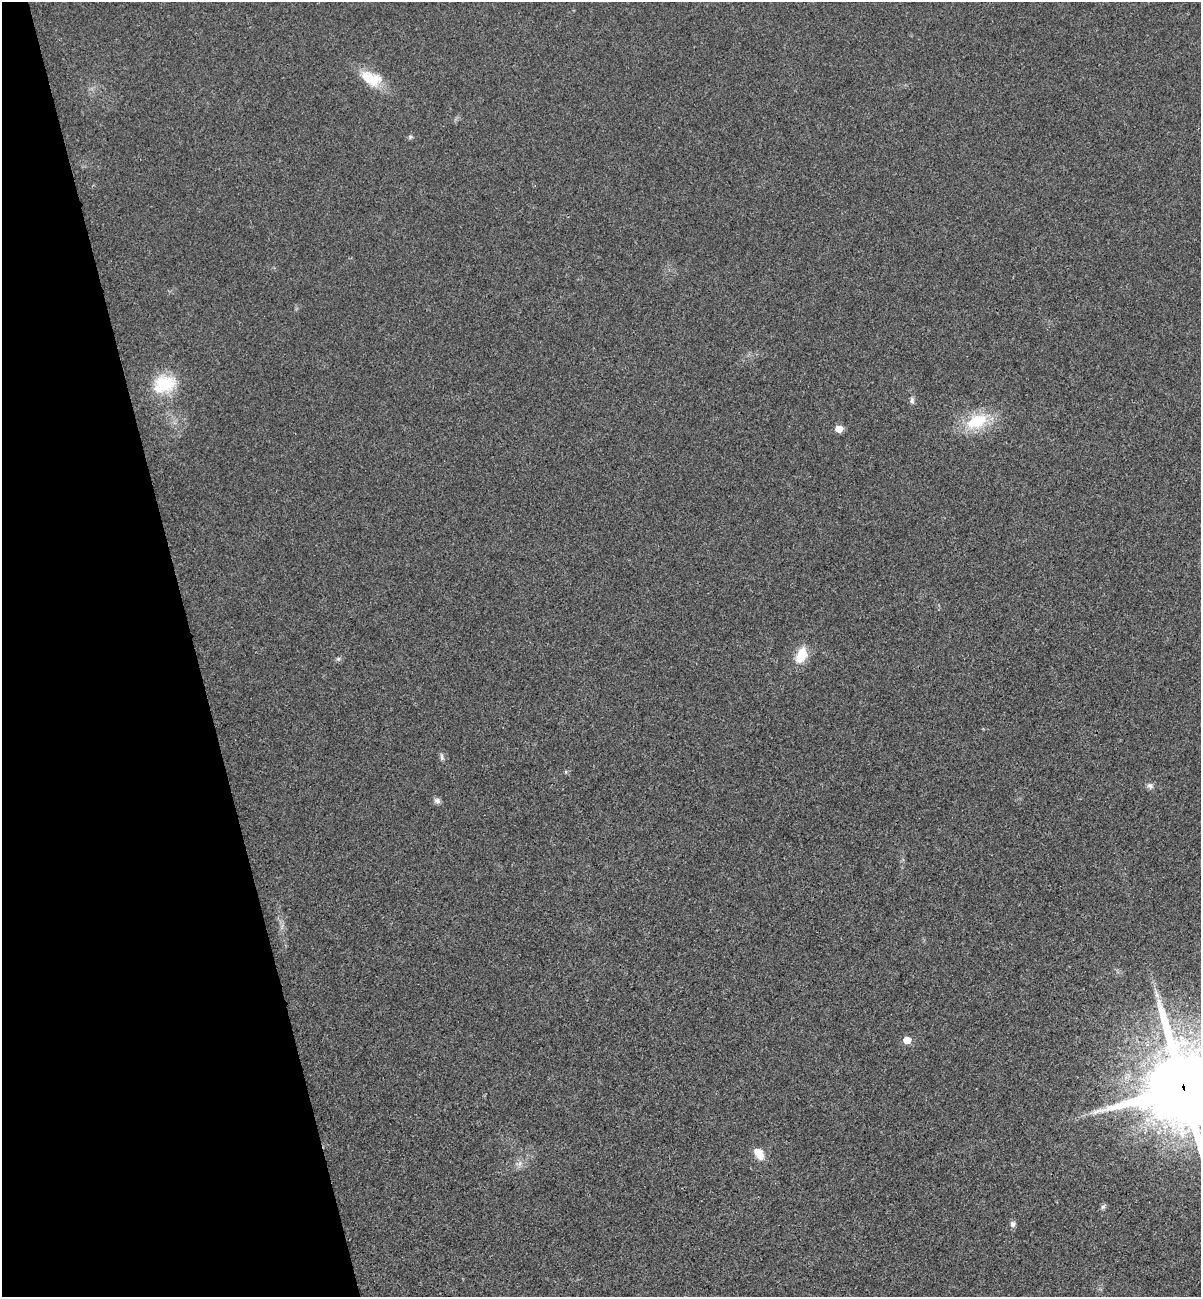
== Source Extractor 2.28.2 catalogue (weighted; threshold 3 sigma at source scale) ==
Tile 5 of 4 x 4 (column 1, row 2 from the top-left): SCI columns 166-1364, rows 2650-3944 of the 5253 x 5299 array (HDU 1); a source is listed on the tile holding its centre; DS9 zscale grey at full resolution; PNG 1203 x 1299 px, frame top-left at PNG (2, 2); no overlay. Shown black and unused: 16% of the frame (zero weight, under 3 of 4 exposures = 6% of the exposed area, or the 3 px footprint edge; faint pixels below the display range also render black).
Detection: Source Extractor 2.28.2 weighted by HDU 2 'WHT'; one run over the whole footprint, this tile lists its part. Background 0.0197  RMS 0.0064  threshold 0.0286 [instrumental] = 3 sigma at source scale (4.5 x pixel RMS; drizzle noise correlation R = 1.50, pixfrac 1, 0.05/0.05 arcsec/px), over >= 5 px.
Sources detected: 17; all 17 listed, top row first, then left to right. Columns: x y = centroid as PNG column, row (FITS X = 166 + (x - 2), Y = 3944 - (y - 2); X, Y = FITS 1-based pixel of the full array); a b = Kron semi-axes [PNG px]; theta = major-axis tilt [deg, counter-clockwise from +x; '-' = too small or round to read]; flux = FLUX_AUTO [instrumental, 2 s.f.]
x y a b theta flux
371 78 28 16 -23 16
410 137 6 4 47 0.95
164 384 33 22 20 23
912 400 8 6 82 1.7
977 421 21 13 23 26
839 429 5 5 - 8.6
801 655 22 13 65 11
338 659 6 5 - 1.1
442 757 9 4 -89 1.4
1150 786 8 7 - 2.1
437 801 9 7 -15 1.9
1157 995 7 4 -72 1.7
907 1040 5 5 - 8.8
1184 1087 28 24 11 7200
759 1153 16 8 -51 7.6
1103 1207 7 5 43 1.3
1013 1224 8 6 -76 2
Overlapping masked pixels (flux is a lower limit): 1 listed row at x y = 1184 1087
Isophote crosses this tile's border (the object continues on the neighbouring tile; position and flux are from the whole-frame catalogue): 1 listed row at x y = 1184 1087